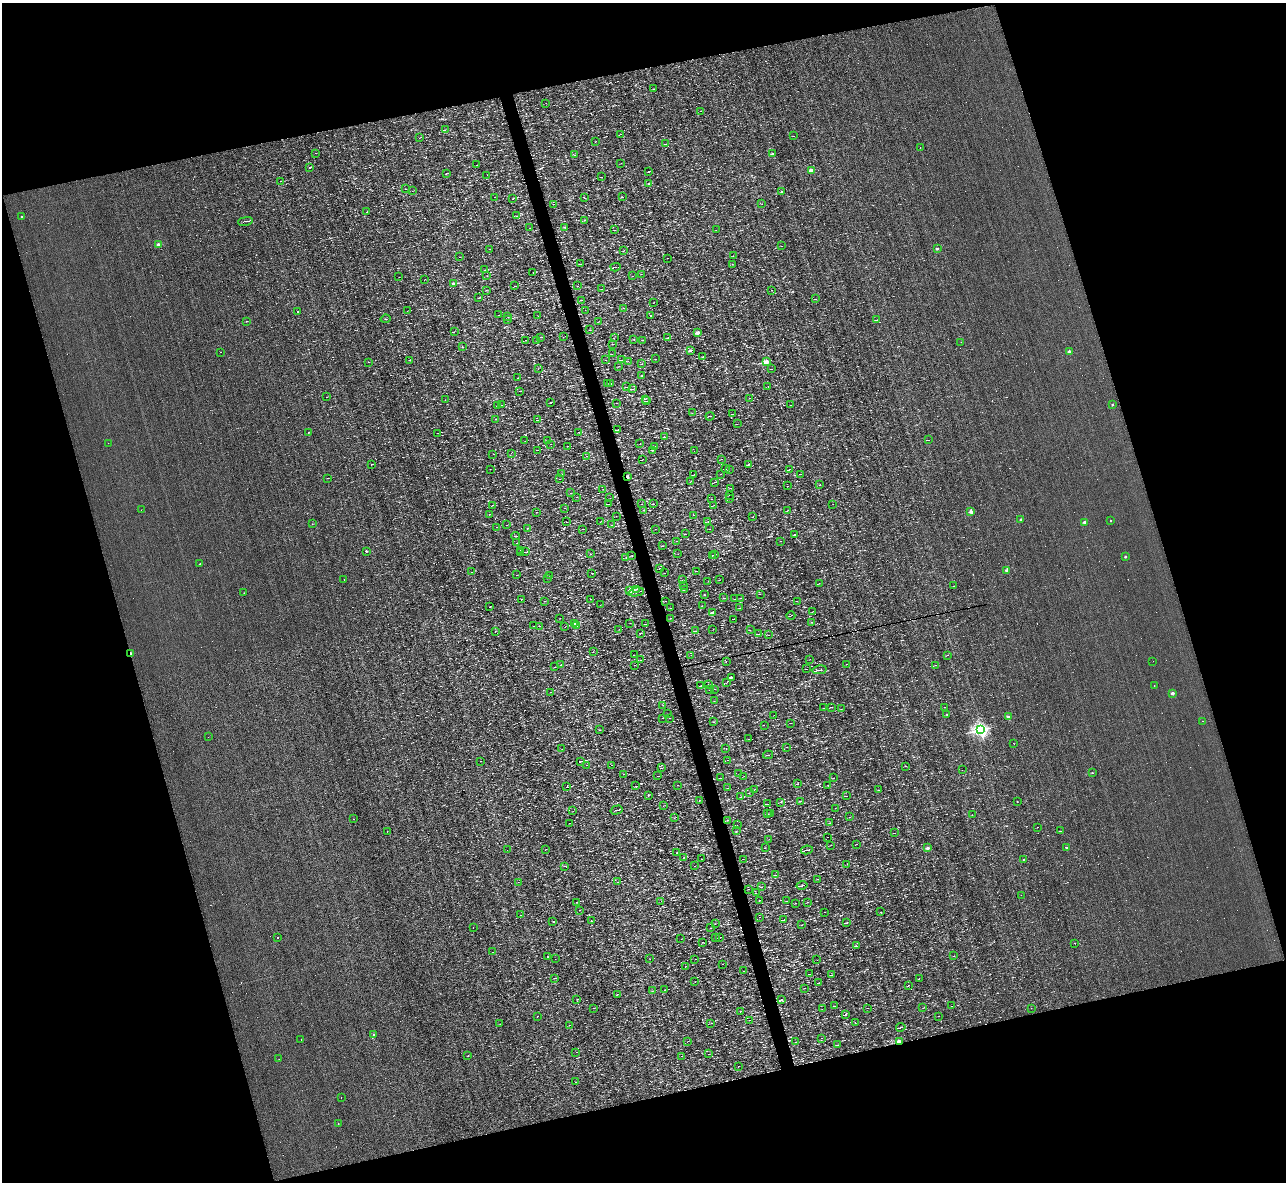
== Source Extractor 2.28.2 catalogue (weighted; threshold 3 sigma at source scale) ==
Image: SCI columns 1-5135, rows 146-4865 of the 5135 x 5132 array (HDU 1 of 3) = the unmasked area's bounding box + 8 px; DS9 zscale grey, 4 x 4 block average (1 PNG px = mean of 4 x 4 image px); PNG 1288 x 1184 px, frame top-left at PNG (2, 3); each listed source drawn as its Kron ellipse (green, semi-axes under 4 px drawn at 4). Shown black and unused: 33% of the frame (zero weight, under 3 of 4 exposures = <1% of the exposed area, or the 3 px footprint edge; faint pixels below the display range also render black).
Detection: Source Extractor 2.28.2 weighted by HDU 2 'WHT'. Background 0.00167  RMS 0.043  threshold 0.195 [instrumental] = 3 sigma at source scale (4.5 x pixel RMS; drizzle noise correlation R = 1.50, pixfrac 1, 0.05/0.05 arcsec/px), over >= 5 px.
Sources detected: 1098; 25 too faint to see at this stretch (4 x 4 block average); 90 cosmic-ray / hot-pixel residue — neither listed nor drawn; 7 coinciding with a brighter row at this scale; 7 inside a brighter listed object's ellipse — not listed separately; of the other 969, all 500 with FLUX_AUTO >= 5.21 (the completeness limit of this list) listed and drawn (469 fainter detections not listed), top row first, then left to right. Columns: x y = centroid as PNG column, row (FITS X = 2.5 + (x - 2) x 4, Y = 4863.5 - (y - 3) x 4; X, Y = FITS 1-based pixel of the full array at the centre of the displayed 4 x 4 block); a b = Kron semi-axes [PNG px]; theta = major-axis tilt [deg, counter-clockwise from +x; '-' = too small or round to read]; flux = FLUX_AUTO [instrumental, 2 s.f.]
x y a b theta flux
654 89 2 2 - 9.6
546 103 2 2 - 5.8
701 111 2 2 - 5.2
445 130 3 2 - 8.8
621 134 2 2 - 7.8
793 136 2 2 - 6.8
420 138 2 2 - 5.5
595 142 2 2 - 6.2
666 144 2 2 - 6.1
920 147 2 2 - 8.1
315 153 2 2 - 5.4
773 154 2 2 - 64
574 155 3 2 - 8.1
621 163 2 2 - 7.1
477 165 2 2 - 6
310 167 2 2 - 61
812 170 2 2 - 520
649 171 2 2 - 12
446 173 3 2 - 13
487 175 2 2 - 6.8
601 177 2 2 - 9.1
280 181 2 2 - 7.1
649 183 2 2 - 26
405 189 2 2 - 7.5
412 191 2 2 - 6
782 192 2 2 - 28
494 197 2 2 - 6
622 197 2 2 - 24
585 198 2 2 - 7.2
512 199 2 2 - 12
554 204 2 2 - 6.7
762 204 2 2 - 5.9
367 212 3 2 - 9.3
516 216 2 2 - 9
22 217 2 2 - 83
585 220 2 2 - 12
245 221 7 2 11 38
564 227 3 2 - 12
530 228 2 2 - 8.1
614 230 4 2 - 8.2
716 230 2 2 - 5.6
158 245 2 2 - 420
782 246 2 2 - 5.5
937 248 2 2 - 100
489 249 2 2 - 6.6
624 251 2 2 - 9.5
733 256 2 2 - 6.3
460 257 2 2 - 32
668 258 3 2 - 7.5
580 264 2 2 - 13
732 264 2 2 - 11
615 267 5 2 - 47
484 270 2 2 - 8.3
533 273 2 2 - 7.1
641 274 2 2 - 5.5
487 276 2 2 - 5.7
633 276 2 2 - 6.3
399 277 2 2 - 6.6
424 280 2 2 - 6.5
453 284 2 2 - 300
515 286 3 2 - 15
577 286 2 2 - 5.5
601 289 2 2 - 6.2
486 290 2 2 - 6.9
771 290 2 2 - 5.6
478 298 4 2 - 15
815 299 3 2 - 11
581 300 2 2 - 9.3
653 303 2 2 - 8
624 308 2 2 - 6.2
408 310 3 2 - 7.7
585 310 2 2 - 6.7
298 312 2 2 - 2100
498 315 2 2 - 6.5
651 315 2 2 - 73
538 316 2 2 - 5.4
508 317 2 2 - 6.4
385 319 5 2 - 10
508 319 2 2 - 6
876 320 2 2 - 6.7
247 321 2 2 - 27
599 321 2 2 - 7.1
589 330 2 2 - 5.8
454 332 2 2 - 7.3
698 333 2 2 - 380
541 337 2 2 - 6.9
563 337 2 2 - 6.5
614 338 2 2 - 5.3
668 338 3 2 - 12
525 340 2 2 - 9.7
536 340 2 2 - 6.2
634 340 2 2 - 6.9
642 340 2 2 - 8.9
961 342 2 2 - 20
613 344 2 2 - 8
463 347 2 2 - 6.7
691 350 2 2 - 120
221 352 2 2 - 18
1069 352 2 2 - 310
612 354 2 2 - 7.2
703 357 2 2 - 10
655 359 2 2 - 5.8
410 360 2 2 - 13
606 360 2 2 - 5.8
621 360 2 2 - 6.1
628 361 2 2 - 20
369 362 2 2 - 5.8
766 362 2 2 - 640
642 364 2 2 - 6.2
619 366 2 2 - 8.2
538 369 2 2 - 5.5
771 369 2 2 - 7.7
642 376 2 2 - 13
517 378 2 2 - 5.4
607 384 3 2 - 15
611 384 2 2 - 8.6
768 386 2 2 - 6.8
627 387 2 2 - 11
633 389 2 2 - 7
519 391 2 2 - 7
326 397 2 2 - 6.4
750 398 2 2 - 7.6
645 399 2 2 - 11
445 400 2 2 - 7.7
646 401 3 2 - 29
551 403 2 2 - 16
616 403 3 2 - 6.5
501 405 3 2 - 13
791 405 2 2 - 5.6
1112 405 2 2 - 56
497 406 3 2 - 33
692 413 2 2 - 6.4
732 414 2 2 - 6.6
710 416 4 2 - 19
495 419 2 2 - 6.2
537 420 2 2 - 7.3
737 424 2 2 - 5.6
618 430 3 2 - 68
308 432 2 2 - 56
579 432 3 2 - 10
438 433 3 2 - 19
665 437 2 2 - 7.3
547 440 3 2 - 16
928 440 2 2 - 6.8
525 441 2 2 - 6
108 443 2 2 - 7.6
640 443 2 2 - 26
550 444 2 2 - 6.5
567 446 3 2 - 14
655 446 2 2 - 5.8
537 450 2 2 - 21
652 450 2 2 - 11
694 451 2 2 - 5.4
511 453 2 2 - 23
493 454 2 2 - 6.6
587 456 2 2 - 16
643 459 2 2 - 6.7
722 459 3 2 - 12
371 464 3 2 - 20
749 465 3 2 - 12
490 469 2 2 - 6.5
725 469 2 2 - 9.8
729 469 2 2 - 11
789 469 3 2 - 19
561 474 2 2 - 5.4
720 474 2 2 - 5.2
801 474 2 2 - 7.1
694 475 3 2 - 9.1
627 477 2 2 - 410
327 478 2 2 - 11
559 479 2 2 - 5.6
691 481 2 2 - 6.2
714 482 3 2 - 6.8
820 484 2 2 - 6.7
788 486 2 2 - 7.9
730 488 2 2 - 6.1
603 489 2 2 - 9.4
571 493 2 2 - 5.9
730 495 2 2 - 8
576 497 2 2 - 5.2
610 498 2 2 - 6.1
730 498 2 2 - 5.7
712 499 2 2 - 7.3
608 504 3 2 - 10
642 504 2 2 - 8.2
653 504 2 2 - 10
833 504 2 2 - 5.8
492 505 2 2 - 6.6
714 505 2 2 - 12
564 508 2 2 - 6.1
142 510 2 2 - 210
643 510 2 2 - 6.5
788 510 2 2 - 9.5
971 511 2 2 - 290
536 512 2 2 - 6.3
489 514 2 2 - 5.9
693 515 2 2 - 6.4
616 516 2 2 - 5.4
753 517 2 2 - 5.7
1021 519 2 2 - 130
601 521 2 2 - 8.6
1111 521 2 2 - 35
567 522 2 2 - 6.8
708 522 2 2 - 5.4
1085 522 2 2 - 230
312 524 2 2 - 8.4
506 525 2 2 - 11
612 525 2 2 - 8.4
497 527 2 2 - 6.9
527 529 2 2 - 5.6
582 529 2 2 - 6.6
655 529 2 2 - 7.9
709 529 2 2 - 6
686 534 2 2 - 6.7
794 535 2 2 - 65
516 536 4 2 - 15
677 541 2 2 - 6.5
780 541 2 2 - 5.5
517 543 2 2 - 6.9
663 546 2 2 - 8.4
520 550 2 2 - 11
366 551 2 2 - 70
525 552 3 2 - 13
521 553 3 2 - 20
590 554 2 2 - 38
678 554 2 2 - 5.2
712 555 2 2 - 9.8
714 555 2 2 - 5.3
632 556 2 2 - 6.9
626 557 2 2 - 5.6
1125 557 2 2 - 72
200 564 2 2 - 36
659 568 2 2 - 11
696 571 3 2 - 14
1007 571 2 2 - 350
472 572 3 2 - 10
592 573 2 2 - 7.3
665 573 2 2 - 5.6
517 575 2 2 - 8.3
549 575 2 2 - 5.9
548 578 2 2 - 7.5
344 580 2 2 - 11
682 580 2 2 - 5.9
720 580 2 2 - 6.8
708 581 2 2 - 5.3
819 583 2 2 - 6.4
684 585 2 2 - 7.7
954 586 2 2 - 5.3
636 589 2 2 - 8.6
684 590 2 2 - 5.7
630 591 2 2 - 930
636 592 8 2 12 46
244 593 2 2 - 27
760 594 2 2 - 5.8
704 595 2 2 - 7.6
724 598 2 2 - 5.8
740 598 2 2 - 9.7
522 599 2 2 - 11
591 599 2 2 - 9.3
734 599 2 2 - 6.5
544 601 2 2 - 6.5
666 601 2 2 - 5.5
797 601 2 2 - 6.4
600 605 2 2 - 7.6
702 606 2 2 - 5.8
489 607 2 2 - 8.1
671 608 2 2 - 8.2
740 608 2 2 - 8.4
813 611 2 2 - 5.2
712 613 2 2 - 300
791 616 4 2 - 15
560 618 2 2 - 6
671 618 2 2 - 6
734 619 3 2 - 8.9
812 622 2 2 - 11
630 623 2 2 - 6.1
575 624 2 2 - 750
645 624 3 2 - 20
534 626 2 2 - 6.2
539 626 2 2 - 6.6
577 626 2 2 - 11
565 627 2 2 - 7.3
619 629 2 2 - 6.5
713 629 2 2 - 6.2
750 630 2 2 - 7.4
495 631 2 2 - 5.8
696 631 2 2 - 7.5
640 633 2 2 - 7.2
759 634 2 2 - 7.8
768 635 2 2 - 8.3
593 652 2 2 - 13
131 654 2 2 - 350
634 655 2 2 - 7
691 655 2 2 - 5.5
947 655 3 2 - 9.7
810 659 2 2 - 7.7
640 660 2 2 - 8.1
1153 661 2 2 - 6.7
726 662 2 2 - 5.2
847 664 2 2 - 7.7
561 665 2 2 - 16
634 665 2 2 - 5.6
936 665 2 2 - 6.3
555 667 2 2 - 5.7
806 669 2 2 - 6.4
819 670 7 2 12 44
731 677 2 2 - 89
727 683 2 2 - 6.9
708 685 4 2 - 18
1154 685 2 2 - 19
700 686 3 2 - 11
709 689 2 2 - 9.1
714 689 3 2 - 7.9
550 692 2 2 - 11
1172 693 2 2 - 290
714 701 2 2 - 7.5
663 705 2 2 - 5.7
831 707 3 2 - 12
945 707 2 2 - 25
824 708 2 2 - 6.7
841 709 2 2 - 5.4
668 714 2 2 - 10
947 714 2 2 - 6.5
774 715 2 2 - 6.5
1008 716 2 2 - 110
662 718 2 2 - 9.4
670 718 2 2 - 6.2
1202 721 2 2 - 49
714 722 3 2 - 8.6
790 723 2 2 - 6.3
764 725 2 2 - 6.2
599 730 2 2 - 7.1
981 730 2 2 - 6900
208 737 2 2 - 5.8
749 739 2 2 - 10
1014 743 2 2 - 6.5
787 747 2 2 - 7.5
726 748 2 2 - 18
562 749 2 2 - 5.8
768 755 5 2 - 25
728 760 2 2 - 6.4
480 761 2 2 - 5.8
580 761 4 2 - 35
586 765 3 2 - 12
611 765 2 2 - 6
905 766 2 2 - 6.5
662 768 2 2 - 9.6
962 770 2 2 - 5.5
1092 773 2 2 - 57
623 774 2 2 - 6.4
739 774 2 2 - 8
658 776 2 2 - 13
744 776 2 2 - 7.4
720 778 2 2 - 10
834 778 2 2 - 5.6
798 784 3 2 - 13
677 785 2 2 - 8.2
828 785 2 2 - 8.1
636 786 2 2 - 45
567 787 2 2 - 9.5
727 788 3 2 - 8.4
754 790 2 2 - 11
878 790 2 2 - 7.3
749 793 2 2 - 5.2
648 796 2 2 - 8.5
846 796 3 2 - 12
740 797 2 2 - 5.6
699 800 2 2 - 9.9
800 801 4 2 - 18
781 802 3 2 - 13
1017 802 2 2 - 9.8
767 804 2 2 - 9.6
663 806 2 2 - 6.1
835 808 2 2 - 6.8
616 810 6 2 15 24
573 811 2 2 - 5.9
770 813 2 2 - 8.1
768 814 3 2 - 11
972 815 2 2 - 8
850 817 2 2 - 5.6
674 818 2 2 - 6.7
353 819 2 2 - 7.8
728 820 2 2 - 7.5
569 823 2 2 - 35
830 823 2 2 - 10
737 825 2 2 - 7.1
1038 827 2 2 - 7
387 831 2 2 - 11
736 831 2 2 - 6.1
1060 831 3 2 - 9.4
894 833 2 2 - 9.3
828 837 2 2 - 5.8
769 839 2 2 - 6.9
857 844 2 2 - 5.3
831 845 2 2 - 6.7
1066 847 2 2 - 80
765 848 2 2 - 6
928 848 2 2 - 240
507 850 2 2 - 6.5
545 850 2 2 - 7.1
807 850 6 2 12 37
677 853 2 2 - 9.2
684 858 3 2 - 16
701 859 2 2 - 6.1
743 859 2 2 - 5.9
1023 859 2 2 - 16
847 864 2 2 - 6.4
565 866 2 2 - 7.3
694 866 2 2 - 7.1
775 875 2 2 - 6.6
817 879 2 2 - 7.6
518 882 2 2 - 6.9
618 882 3 2 - 13
802 885 5 2 - 37
762 887 2 2 - 5.7
749 889 2 2 - 7.7
756 893 2 2 - 6.8
1021 895 2 2 - 10
661 901 2 2 - 5.4
759 901 2 2 - 6.6
786 901 2 2 - 6.5
576 902 3 2 - 17
807 902 2 2 - 10
796 903 2 2 - 8.5
579 910 2 2 - 10
825 912 3 2 - 10
881 912 2 2 - 5.7
520 915 2 2 - 6.1
760 917 2 2 - 5.4
784 920 2 2 - 17
592 921 2 2 - 29
553 922 2 2 - 190
847 923 3 2 - 16
715 924 2 2 - 5.4
802 925 2 2 - 5.3
473 927 2 2 - 26
710 928 2 2 - 9.7
278 938 2 2 - 24
716 938 2 2 - 5.2
719 938 2 2 - 6.2
681 939 2 2 - 6.6
702 942 2 2 - 13
1074 943 2 2 - 13
856 946 3 2 - 14
492 952 3 2 - 15
953 956 2 2 - 9.9
547 957 2 2 - 15
555 959 2 2 - 19
650 959 2 2 - 5.8
695 959 2 2 - 7.6
817 960 2 2 - 5.6
723 964 2 2 - 5.2
686 966 2 2 - 11
743 971 2 2 - 69
809 974 2 2 - 11
832 975 2 2 - 8.7
554 978 2 2 - 11
919 978 2 2 - 6.4
695 982 2 2 - 5.6
818 983 2 2 - 8.2
908 986 3 2 - 14
805 988 2 2 - 5.6
664 990 2 2 - 13
652 991 2 2 - 6
617 994 3 2 - 14
577 999 2 2 - 7.9
781 1000 4 2 - 23
834 1006 2 2 - 8.2
952 1006 2 2 - 54
594 1008 2 2 - 6.8
868 1008 2 2 - 11
923 1008 2 2 - 5.6
1031 1008 2 2 - 5.3
822 1009 2 2 - 5.8
740 1011 2 2 - 5.6
845 1015 3 2 - 22
939 1016 2 2 - 5.5
537 1017 2 2 - 21
749 1020 2 2 - 8.4
855 1022 2 2 - 5.5
711 1023 2 2 - 9.7
500 1024 2 2 - 9.5
570 1025 2 2 - 5.4
901 1027 5 2 - 23
374 1034 2 2 - 61
822 1038 2 2 - 5.4
301 1039 2 2 - 24
688 1041 2 2 - 6
795 1042 2 2 - 5.7
899 1042 2 2 - 650
838 1045 4 2 - 21
576 1052 2 2 - 5.6
708 1054 2 2 - 5.9
468 1056 2 2 - 12
681 1056 2 2 - 5.3
279 1059 2 2 - 19
738 1066 3 2 - 9.7
576 1082 2 2 - 10
341 1097 2 2 - 16
338 1123 2 2 - 5.3
Overlapping masked pixels (flux is a lower limit): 3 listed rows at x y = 627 477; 131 654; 899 1042
Diffuse or blended objects may show on this block-average render without a row.